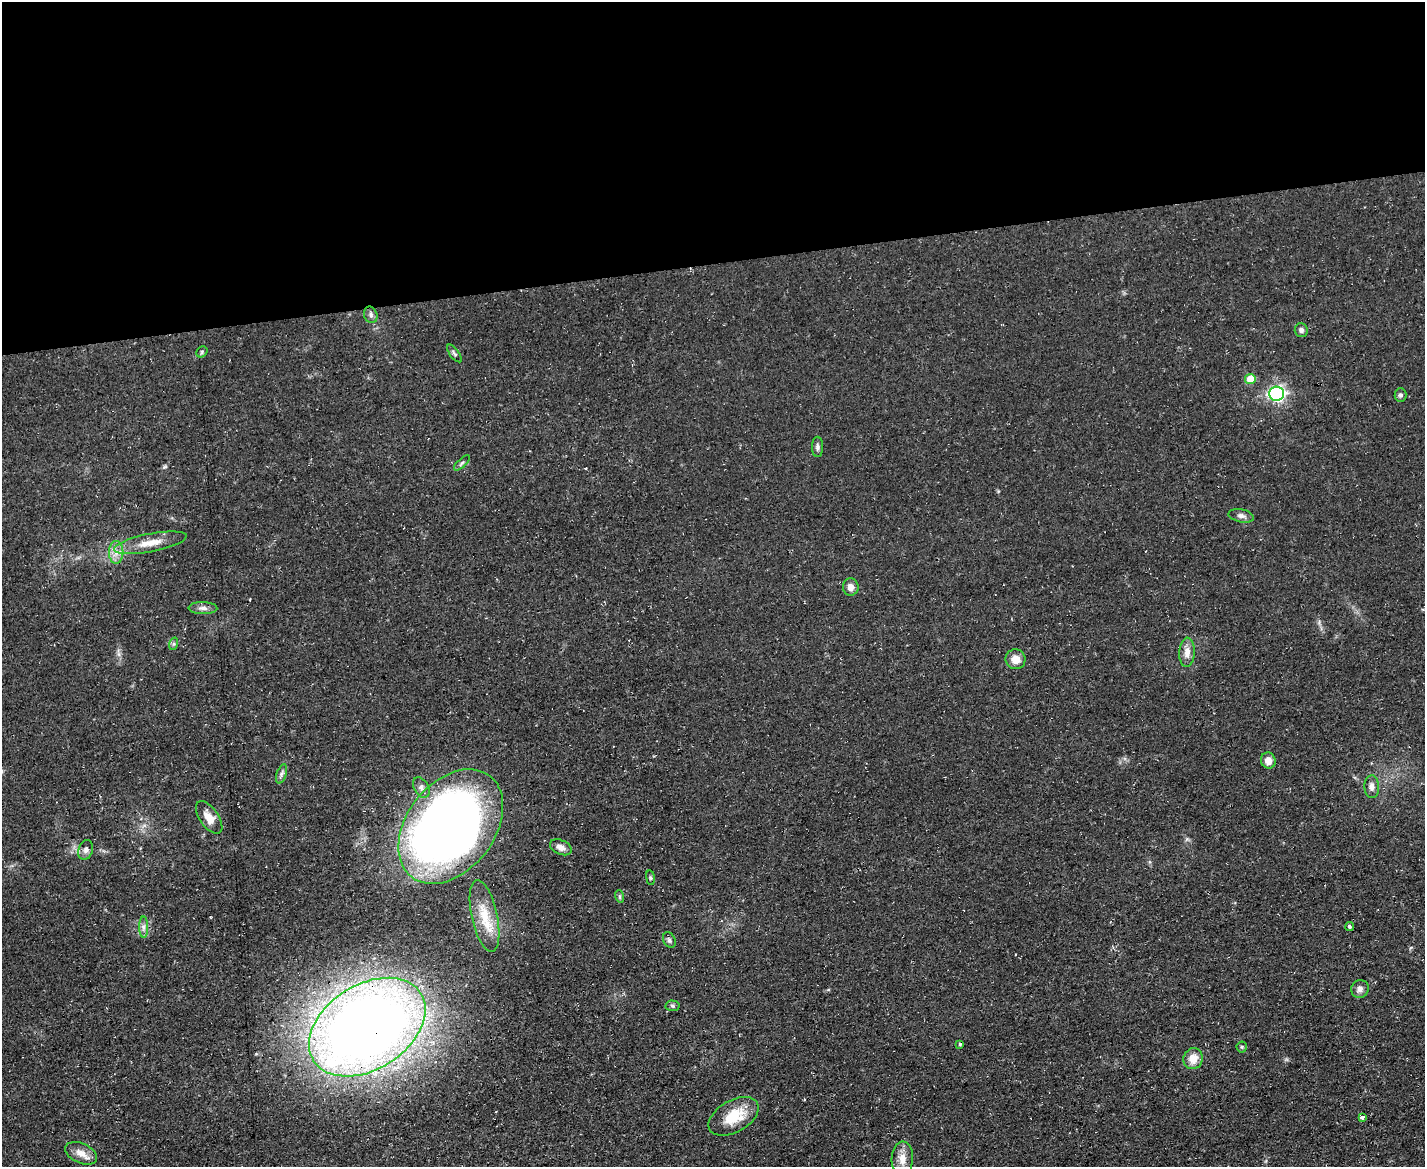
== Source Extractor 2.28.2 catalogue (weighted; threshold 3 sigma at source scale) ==
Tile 2 of 3 x 4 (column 2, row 1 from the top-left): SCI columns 1552-2974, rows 3496-4660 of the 4641 x 4660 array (HDU 1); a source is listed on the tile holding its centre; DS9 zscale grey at full resolution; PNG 1427 x 1169 px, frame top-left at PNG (2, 2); each listed source drawn as its Kron ellipse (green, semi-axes under 4 px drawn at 4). Shown black and unused: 23% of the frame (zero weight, under 3 of 4 exposures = <1% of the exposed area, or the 3 px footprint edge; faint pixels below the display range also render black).
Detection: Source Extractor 2.28.2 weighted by HDU 2 'WHT'; one run over the whole footprint, this tile lists its part. Background 0.0603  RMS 0.0071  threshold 0.0321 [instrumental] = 3 sigma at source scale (4.5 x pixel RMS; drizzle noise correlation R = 1.50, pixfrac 1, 0.05/0.05 arcsec/px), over >= 5 px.
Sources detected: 42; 1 inside a brighter object's white glare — neither listed nor drawn; the other 41 listed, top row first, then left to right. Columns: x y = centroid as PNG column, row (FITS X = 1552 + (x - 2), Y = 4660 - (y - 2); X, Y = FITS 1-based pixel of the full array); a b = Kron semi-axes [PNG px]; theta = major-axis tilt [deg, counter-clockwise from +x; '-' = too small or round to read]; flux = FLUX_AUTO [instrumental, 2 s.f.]
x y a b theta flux
371 315 8 6 -68 2.2
1301 330 7 6 - 2.3
202 352 6 5 - 1
454 353 10 4 -53 1.5
1250 379 5 5 - 17
1277 394 7 7 - 180
1400 395 7 6 - 1.7
817 447 10 5 -89 2.1
462 463 10 3 44 1.5
1241 516 13 6 -11 2.8
150 543 37 9 11 13
116 552 11 7 90 5.2
851 587 8 8 - 4.9
203 608 14 6 -1 3.3
173 644 6 4 71 1.2
1187 652 15 7 87 6.4
1015 659 10 9 - 7.2
1268 761 8 7 - 5.6
282 774 10 5 71 2
1372 787 11 7 -88 3.8
421 788 11 7 -60 3.4
209 817 19 9 -55 8.7
451 827 64 44 52 710
561 847 11 7 -24 4.5
86 850 10 7 73 2.9
650 878 7 4 -82 1.2
619 896 6 4 -71 1
484 916 37 13 -78 19
1350 926 4 3 - 4.7
144 927 10 4 -90 2.5
669 940 8 6 -64 1.9
1360 989 9 8 - 3.5
672 1006 7 5 -3 1.4
367 1027 63 42 32 1100
960 1044 4 4 - 0.85
1242 1047 5 5 - 1.1
1193 1059 11 9 69 9
734 1116 27 16 30 22
1362 1117 4 3 - 6.5
81 1153 17 10 -24 7.3
902 1159 17 10 87 8.6
Overlapping masked pixels (flux is a lower limit): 2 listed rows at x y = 451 827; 367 1027